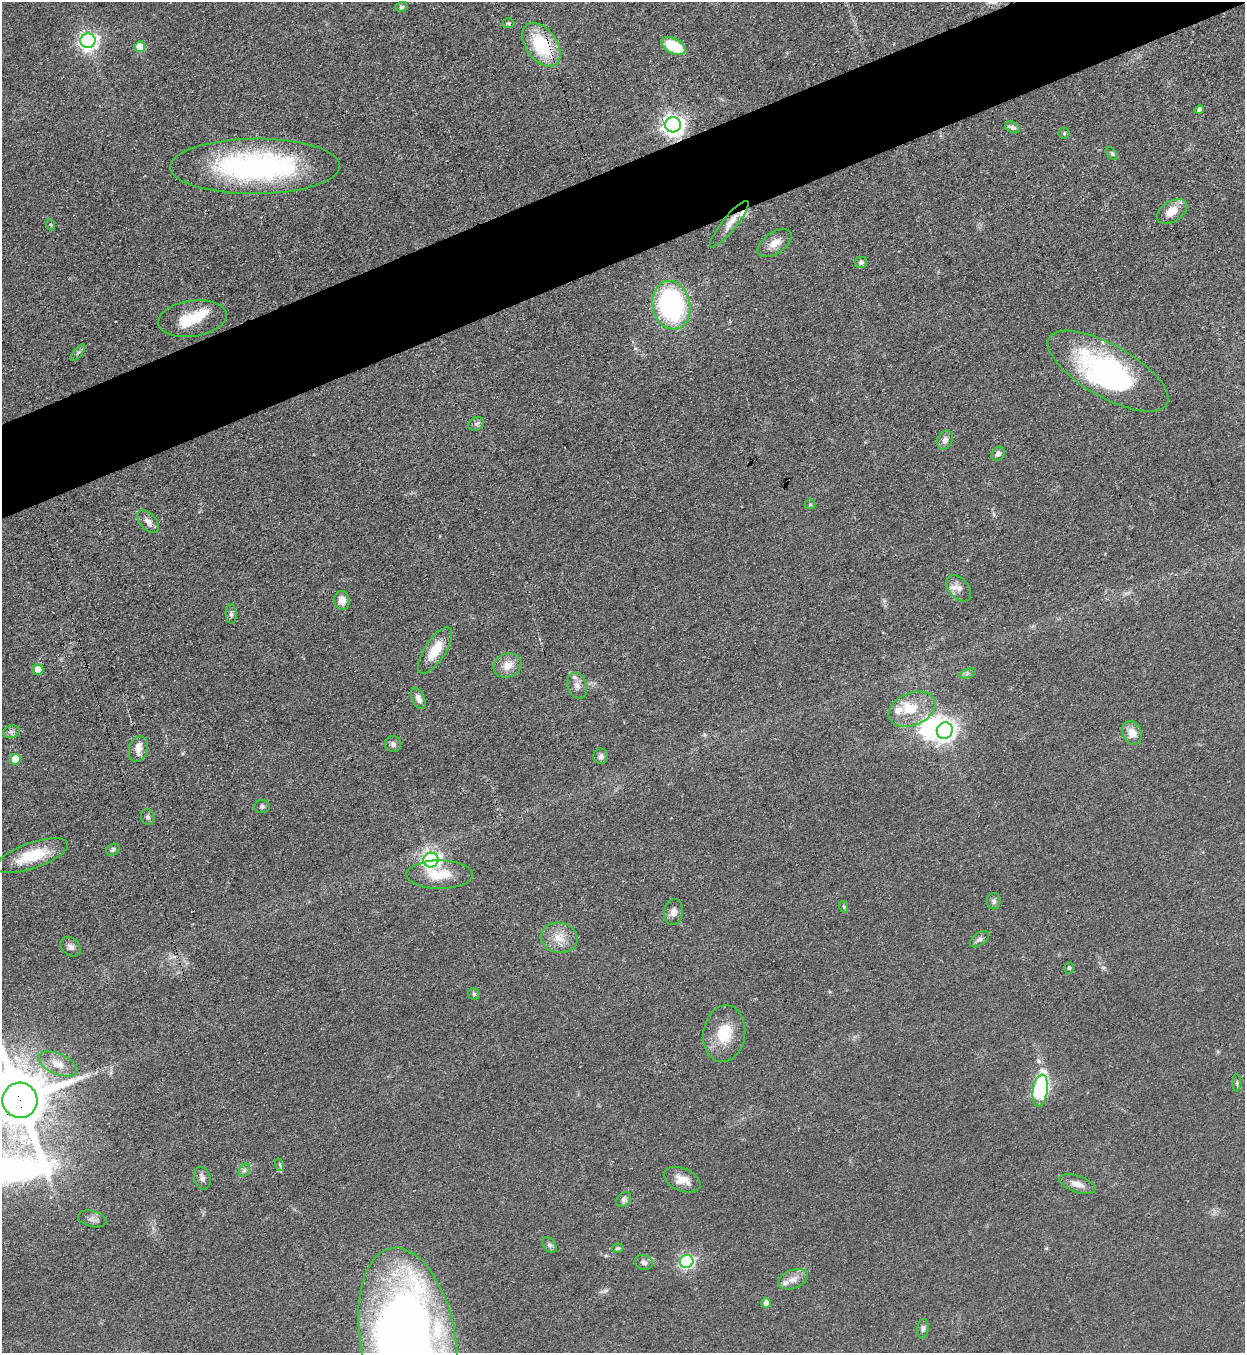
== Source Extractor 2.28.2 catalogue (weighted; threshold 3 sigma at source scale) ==
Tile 10 of 4 x 4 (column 2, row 3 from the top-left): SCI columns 1551-2793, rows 1388-2738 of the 5457 x 5478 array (HDU 1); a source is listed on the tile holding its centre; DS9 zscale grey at full resolution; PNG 1247 x 1355 px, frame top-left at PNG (2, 2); each listed source drawn as its Kron ellipse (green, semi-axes under 4 px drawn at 4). Shown black and unused: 6% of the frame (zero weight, under 3 of 4 exposures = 5% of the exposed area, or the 3 px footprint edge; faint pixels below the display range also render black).
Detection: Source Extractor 2.28.2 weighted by HDU 2 'WHT'; one run over the whole footprint, this tile lists its part. Background 0.0524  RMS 0.0057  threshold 0.0258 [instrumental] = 3 sigma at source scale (4.5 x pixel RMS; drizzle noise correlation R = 1.50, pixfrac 1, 0.05/0.05 arcsec/px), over >= 5 px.
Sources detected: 86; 4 inside a brighter object's white glare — neither listed nor drawn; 5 inside a brighter listed object's ellipse — not listed separately; the other 77 listed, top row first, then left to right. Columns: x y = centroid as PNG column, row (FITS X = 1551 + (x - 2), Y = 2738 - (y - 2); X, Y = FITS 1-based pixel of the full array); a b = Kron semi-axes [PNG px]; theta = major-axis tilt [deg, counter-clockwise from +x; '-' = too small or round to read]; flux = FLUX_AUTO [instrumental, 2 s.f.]
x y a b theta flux
401 7 6 5 - 1.1
508 23 6 4 19 0.92
88 41 7 7 - 240
541 45 25 15 -53 35
673 46 13 7 -27 24
140 47 5 5 - 14
1199 110 4 4 - 2.4
673 125 8 7 - 400
1012 127 8 5 -27 1.8
1064 133 5 5 - 0.82
1112 154 7 4 -53 1
255 166 85 27 0 140
1172 211 16 10 31 8.8
729 224 29 7 51 6.1
51 225 6 3 -71 0.61
775 243 19 10 34 6.6
861 262 6 5 - 1.9
671 305 24 19 -78 100
192 319 34 18 8 19
78 352 10 3 50 1.2
1108 371 68 26 -30 100
476 424 8 6 25 1.6
945 440 10 7 67 3
998 454 8 6 50 2.2
810 504 5 5 - 0.75
148 521 13 8 -48 3.7
959 588 15 9 -49 4.6
342 600 9 7 -84 5.9
231 614 10 5 -86 1.7
435 651 27 10 57 14
508 666 14 12 21 7.1
38 670 5 5 - 7.2
968 673 9 4 19 1.4
577 686 13 9 -73 4.1
418 698 11 6 -66 3.2
912 709 24 16 21 16
945 731 8 8 - 400
11 732 8 6 17 1.9
1132 733 12 9 -65 7.3
393 744 8 7 - 2
138 749 13 9 71 4.7
601 756 8 7 - 2.1
15 759 5 5 - 12
262 807 7 6 - 1.4
148 817 8 6 -72 1.4
113 850 7 5 31 1.3
32 856 38 12 19 23
431 860 7 7 - 200
439 875 33 14 -1 15
994 901 8 7 - 1.8
844 907 6 3 -72 0.66
674 912 13 9 80 3.7
559 938 18 15 -9 9.6
979 939 11 6 35 2
71 947 11 8 -43 2.7
1069 968 6 5 - 0.88
474 994 6 5 - 0.93
724 1034 28 21 82 19
58 1064 21 10 -24 8
1237 1083 9 4 90 1.1
1040 1091 16 7 82 98
20 1100 18 17 - 4500
280 1165 6 4 -72 0.95
244 1170 7 5 60 1.4
202 1178 11 8 -73 2.6
682 1180 19 11 -22 7.5
1077 1184 19 8 -19 5.3
624 1199 8 6 49 2
92 1219 14 8 -14 3.1
549 1245 9 6 -52 1.6
618 1248 6 4 15 0.93
687 1261 7 6 - 120
644 1262 9 7 -15 2.7
793 1279 16 9 21 5.1
766 1303 5 5 - 3.8
923 1329 10 5 84 1.7
408 1341 94 47 -80 610
Overlapping masked pixels (flux is a lower limit): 4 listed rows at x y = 541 45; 729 224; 20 1100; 408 1341
Isophote crosses this tile's border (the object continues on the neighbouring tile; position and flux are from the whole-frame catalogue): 2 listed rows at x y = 20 1100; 408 1341